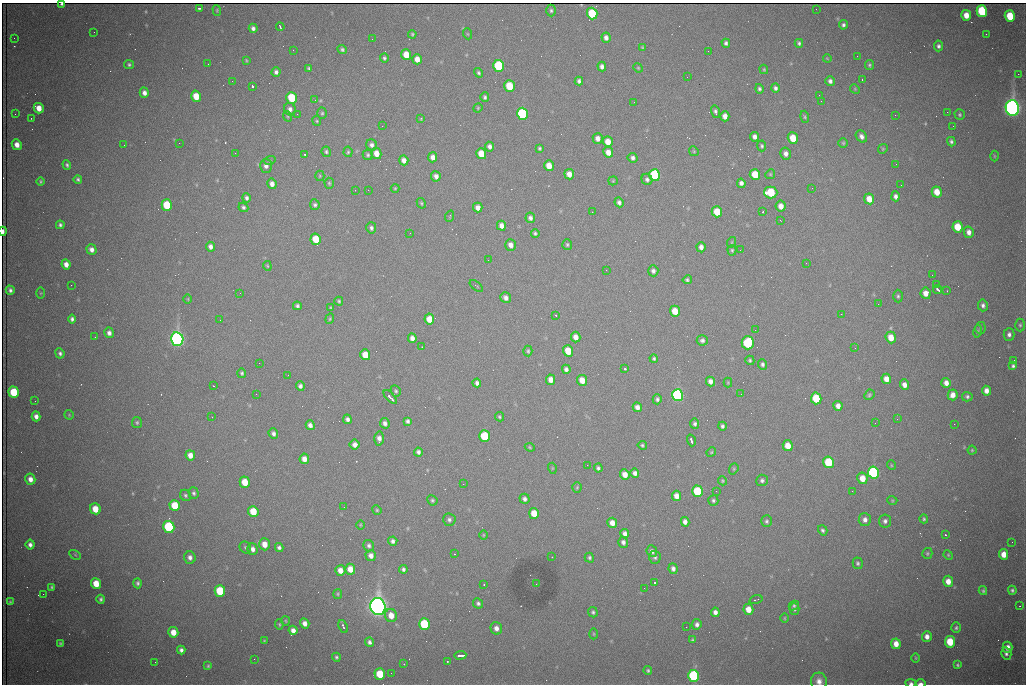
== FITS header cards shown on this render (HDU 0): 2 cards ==
NAXIS1  =                 1024 /fastest changing axis
NAXIS2  =                  682 /next to fastest changing axis

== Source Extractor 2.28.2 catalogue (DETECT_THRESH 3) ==
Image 1024 x 682 px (HDU 0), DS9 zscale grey, 1 PNG px = 1 image px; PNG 1028 x 686 px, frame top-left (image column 1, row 682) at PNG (2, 3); each listed source drawn as its Kron ellipse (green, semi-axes under 4 px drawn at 4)
Background 2040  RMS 27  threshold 80.7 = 3 sigma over >= 5 px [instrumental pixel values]
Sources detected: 415; all 415 listed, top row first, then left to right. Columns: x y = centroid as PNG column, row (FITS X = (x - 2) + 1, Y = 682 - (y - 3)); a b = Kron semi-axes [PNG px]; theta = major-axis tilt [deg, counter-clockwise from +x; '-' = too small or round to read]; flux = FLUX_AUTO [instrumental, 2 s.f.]
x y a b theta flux
62 4 3 3 - 3.0e+03
199 8 3 2 - 2.4e+03
816 9 2 2 - 9.1e+02
217 10 5 4 - 2.1e+03
551 10 6 4 -89 3.4e+03
982 11 6 5 - 1.4e+05
592 13 6 5 - 9.8e+04
966 15 5 5 - 1.9e+04
1010 16 6 5 - 5.8e+04
843 25 5 4 - 4.5e+03
280 27 4 2 - 2.4e+03
253 28 5 4 - 6.1e+03
94 32 2 2 - 1.2e+03
412 34 4 4 - 2.6e+03
468 34 5 3 - 1.8e+03
986 34 2 2 - 9.8e+02
14 38 3 2 - 1.4e+03
606 38 5 4 - 7.2e+03
372 39 2 2 - 9.4e+02
726 43 4 4 - 4.7e+03
799 43 4 3 - 3.5e+03
938 46 5 4 - 4.6e+03
642 47 4 4 - 1.6e+03
293 50 2 2 - 1.0e+03
342 50 5 4 - 3.3e+03
708 51 2 2 - 8.4e+02
406 55 5 5 - 2.9e+04
857 56 3 2 - 2.2e+03
384 58 4 4 - 3.4e+03
827 58 4 3 - 1.4e+03
417 59 5 4 - 1.5e+04
246 61 3 2 - 1.7e+03
208 64 2 2 - 3.0e+03
129 65 5 4 - 3.4e+03
869 65 5 4 - 3.2e+03
499 66 6 5 - 2.0e+05
602 66 5 4 - 6.8e+03
309 68 3 3 - 2.5e+03
638 68 5 4 - 2.0e+03
764 69 5 4 - 2.0e+03
276 72 4 4 - 5.7e+03
479 73 5 4 - 3.3e+03
1018 74 2 2 - 1.5e+04
687 77 2 2 - 9.6e+02
862 79 3 2 - 4.0e+03
232 81 2 2 - 8.4e+02
579 81 4 4 - 4.7e+03
830 81 5 4 - 6.0e+03
252 86 3 3 - 9.5e+04
509 86 6 5 - 6.4e+04
775 88 5 4 - 4.8e+03
759 89 5 4 - 3.8e+03
855 89 5 4 - 2.0e+03
144 93 5 4 - 9.0e+03
819 95 2 2 - 7.1e+02
196 96 5 5 - 3.7e+04
485 97 5 4 - 3.7e+03
292 98 6 5 - 8.4e+04
315 100 3 2 - 1.2e+03
821 101 2 2 - 8.4e+02
634 102 2 2 - 8.5e+02
39 108 5 5 - 2.0e+04
478 108 5 4 - 1.8e+03
1012 108 8 6 -80 1.4e+06
290 109 6 6 - 7.2e+03
715 112 6 4 -74 4.4e+03
947 112 2 2 - 3.3e+03
322 113 5 5 - 2.9e+03
15 114 2 2 - 1.0e+03
297 114 2 2 - 2.5e+03
522 114 6 5 - 2.4e+05
895 115 2 2 - 9.5e+02
960 115 5 5 - 2.8e+03
287 116 5 3 - 1.8e+03
725 116 5 4 - 1.3e+04
805 117 6 4 -74 2.3e+03
31 118 2 2 - 9.7e+02
421 119 4 4 - 1.7e+03
317 121 5 4 - 2.2e+03
382 126 3 2 - 1.7e+03
953 126 2 2 - 7.8e+02
861 136 6 5 - 7.3e+03
755 137 5 4 - 8.5e+03
598 138 5 5 - 9.7e+03
793 138 6 5 - 3.9e+04
608 142 5 5 - 2.2e+04
951 142 5 4 - 3.7e+03
179 143 2 2 - 4.0e+03
843 143 5 5 - 2.4e+03
17 145 5 5 - 1.4e+04
124 145 3 2 - 1.8e+03
371 145 6 5 - 5.4e+03
762 146 5 4 - 3.2e+03
489 147 5 4 - 6.8e+03
539 148 4 3 - 3.0e+03
883 149 5 4 - 2.2e+03
694 151 5 4 - 2.0e+03
326 152 5 4 - 3.3e+03
348 152 5 4 - 2.7e+03
608 152 5 5 - 1.5e+04
235 153 3 2 - 1.6e+03
376 153 6 5 - 1.8e+04
481 154 5 5 - 3.7e+04
786 154 6 5 - 8.1e+03
305 155 3 2 - 2.4e+03
368 155 5 5 - 3.3e+03
994 156 5 3 - 1.6e+03
433 157 5 4 - 1.1e+04
633 158 5 4 - 5.7e+03
270 160 6 4 18 2.5e+03
404 160 5 4 - 9.8e+03
896 164 3 2 - 1.5e+03
67 165 5 4 - 3.6e+03
266 166 7 6 - 8.2e+03
549 166 5 5 - 2.3e+04
569 174 5 4 - 1.4e+04
755 174 5 5 - 4.4e+04
770 174 5 4 - 2.2e+03
655 175 6 5 - 2.3e+05
320 176 5 5 - 2.1e+03
436 176 5 4 - 9.5e+03
78 179 4 4 - 3.6e+03
647 179 6 5 - 5.3e+03
40 181 4 4 - 2.5e+03
613 181 5 4 - 2.0e+03
329 183 5 4 - 2.8e+03
741 183 4 4 - 6.7e+03
272 184 5 4 - 9.3e+03
901 185 2 2 - 1.6e+03
395 188 4 4 - 2.1e+03
812 188 2 2 - 3.1e+03
355 190 2 2 - 7.9e+02
368 190 2 2 - 8.4e+03
771 192 7 6 - 8.3e+04
937 192 5 5 - 2.8e+04
895 196 5 4 - 6.5e+03
247 198 5 4 - 4.6e+03
869 199 5 5 - 2.3e+04
619 202 5 4 - 5.4e+03
421 203 5 4 - 2.2e+03
167 205 6 5 - 8.4e+04
315 205 5 5 - 3.5e+03
781 206 5 5 - 1.5e+04
243 207 5 4 - 3.7e+03
478 208 5 4 - 1.1e+04
592 212 2 2 - 1.1e+03
717 212 5 5 - 4.0e+04
763 212 3 2 - 1.6e+03
450 216 6 3 72 1.7e+03
530 218 5 5 - 6.8e+03
780 220 3 2 - 2.5e+03
60 225 4 4 - 4.1e+03
501 226 5 4 - 1.1e+04
958 227 5 5 - 4.1e+04
371 228 6 5 - 4.6e+03
3 231 4 3 - 7.4e+03
969 232 5 5 - 9.9e+03
410 233 2 2 - 8.6e+02
535 233 4 4 - 3.3e+03
316 239 6 5 - 4.6e+04
732 242 5 3 - 1.7e+03
511 245 6 5 - 1.1e+04
567 245 5 5 - 2.8e+03
210 247 5 4 - 8.1e+03
701 247 5 4 - 8.2e+03
92 250 5 5 - 8.6e+03
732 250 5 4 - 2.9e+03
740 250 2 2 - 9.6e+02
488 260 3 2 - 2.0e+03
806 263 2 2 - 1.2e+03
66 264 5 4 - 1.1e+04
267 266 5 3 - 2.0e+03
606 270 2 2 - 1.3e+03
653 271 5 5 - 5.9e+03
932 275 2 2 - 1.1e+03
687 280 5 4 - 3.9e+03
71 285 2 2 - 6.9e+03
937 285 3 2 - 1.7e+03
476 286 8 2 -39 1.8e+03
937 289 4 3 - 6.2e+03
10 290 4 4 - 5.4e+03
947 291 2 2 - 9.2e+02
41 293 6 4 89 1.9e+03
240 293 2 2 - 7.1e+02
926 293 5 5 - 1.4e+04
898 296 6 4 -90 3.4e+03
506 298 6 5 - 7.8e+03
188 299 5 3 - 1.6e+03
339 301 4 4 - 2.6e+03
878 304 2 2 - 1.1e+03
983 305 6 5 - 5.7e+03
297 306 4 4 - 4.1e+03
331 308 4 3 - 2.0e+03
675 311 5 5 - 3.1e+04
841 314 2 2 - 2.5e+03
556 315 3 2 - 2.1e+03
72 319 4 4 - 5.1e+03
330 319 5 4 - 2.3e+03
429 319 5 5 - 2.8e+04
220 320 2 2 - 9.1e+02
1020 325 6 5 - 3.4e+03
980 328 6 5 - 2.8e+03
755 330 3 2 - 1.4e+03
978 331 7 3 78 2.4e+03
109 333 5 4 - 7.3e+03
1009 334 6 5 - 6.0e+03
95 337 2 2 - 1.1e+03
576 337 5 4 - 1.4e+04
891 337 6 5 - 2.4e+04
412 338 5 4 - 9.2e+03
177 339 7 6 - 9.8e+05
702 340 5 5 - 5.2e+03
748 343 6 6 - 1.6e+05
422 347 3 2 - 3.3e+03
855 348 2 2 - 8.1e+02
528 351 5 4 - 2.9e+03
568 351 6 5 - 3.9e+04
60 353 5 4 - 4.4e+03
365 355 5 5 - 3.4e+04
654 359 4 4 - 3.2e+03
750 360 5 4 - 3.2e+03
1014 360 3 2 - 2.5e+03
259 363 2 2 - 1.6e+03
762 364 5 4 - 4.3e+03
1013 366 3 3 - 2.5e+04
566 369 5 4 - 6.1e+03
625 369 3 3 - 7.8e+03
242 373 5 4 - 3.1e+03
288 375 2 2 - 1.6e+03
886 379 5 4 - 1.5e+04
551 380 5 4 - 1.4e+04
582 380 5 5 - 2.3e+04
710 381 5 4 - 9.6e+03
477 383 4 4 - 5.8e+03
728 383 5 4 - 1.8e+03
946 383 5 4 - 1.2e+04
904 385 5 4 - 1.1e+04
214 386 2 2 - 1.1e+03
300 386 4 4 - 6.3e+03
396 391 6 5 - 3.2e+03
986 391 5 4 - 1.2e+04
14 392 6 5 - 8.4e+04
256 394 2 2 - 1.7e+03
741 394 2 2 - 7.7e+02
678 395 6 5 - 4.4e+05
869 395 5 4 - 2.8e+03
953 395 5 5 - 1.3e+04
390 397 8 3 -47 1.2e+04
967 397 5 5 - 3.8e+03
816 398 6 5 - 7.4e+04
657 399 5 4 - 4.0e+03
35 401 3 2 - 1.6e+03
838 406 5 4 - 1.1e+04
637 407 5 4 - 9.2e+03
69 415 5 5 - 1.9e+03
36 416 5 4 - 8.7e+03
212 417 2 2 - 8.3e+02
500 417 5 4 - 2.7e+03
347 419 5 4 - 6.0e+03
897 419 2 2 - 1.1e+03
407 421 4 4 - 4.5e+03
137 422 5 5 - 3.1e+03
385 423 5 4 - 6.4e+03
875 423 3 2 - 1.6e+03
695 424 5 4 - 4.3e+03
954 424 2 2 - 9.4e+03
310 425 5 4 - 7.7e+03
722 426 4 3 - 4.2e+03
273 433 5 4 - 5.7e+03
485 436 6 5 - 1.0e+05
379 439 7 4 -88 9.2e+03
691 440 6 3 -73 8.7e+03
355 445 5 5 - 9.7e+03
642 445 4 4 - 3.0e+03
788 446 5 5 - 2.5e+04
530 447 5 4 - 2.2e+03
972 450 4 4 - 2.1e+03
418 452 4 4 - 5.6e+03
711 452 5 4 - 2.2e+03
190 455 5 4 - 1.5e+04
304 459 5 4 - 1.3e+04
828 462 6 5 - 9.1e+04
587 465 2 2 - 5.8e+03
891 465 5 3 - 1.7e+03
552 468 5 3 - 1.6e+03
598 468 4 4 - 4.0e+03
734 469 6 4 70 2.4e+03
635 473 4 4 - 7.0e+03
873 473 6 5 - 3.4e+05
625 474 5 4 - 1.6e+04
862 478 6 5 - 2.7e+04
30 479 5 5 - 1.2e+04
762 480 6 5 - 4.5e+03
722 481 5 4 - 2.2e+03
245 482 5 5 - 3.5e+04
463 484 2 2 - 1.3e+03
577 487 5 4 - 2.2e+03
697 491 6 5 - 1.1e+05
716 491 2 2 - 2.2e+03
852 491 3 2 - 1.7e+03
194 493 6 5 - 3.9e+03
185 495 6 5 - 3.6e+03
676 496 5 4 - 1.4e+04
525 499 5 5 - 5.7e+03
432 500 5 5 - 3.0e+03
713 500 5 5 - 3.8e+03
892 500 5 3 - 1.8e+03
175 505 5 5 - 5.2e+04
344 507 2 2 - 4.0e+03
95 509 6 5 - 3.3e+04
377 510 5 4 - 2.3e+03
253 511 5 5 - 4.4e+04
534 513 5 5 - 3.2e+04
924 519 4 4 - 2.7e+03
449 520 6 6 - 4.9e+03
865 520 6 6 - 8.6e+03
766 521 6 5 - 3.7e+03
885 521 6 6 - 6.1e+03
685 522 5 4 - 8.3e+03
612 523 5 5 - 1.5e+04
360 525 4 3 - 1.6e+03
169 527 6 5 - 2.2e+05
823 530 5 4 - 3.8e+03
625 534 5 4 - 8.6e+03
483 535 5 3 - 1.6e+03
945 535 3 2 - 2.1e+03
393 541 4 4 - 5.5e+03
623 542 5 5 - 5.7e+03
1012 542 2 2 - 7.9e+02
264 544 6 5 - 1.9e+04
30 545 5 4 - 7.1e+03
369 546 6 5 - 4.5e+03
245 547 6 5 - 3.2e+03
279 547 4 4 - 5.0e+03
252 549 6 5 - 8.8e+03
652 551 6 5 - 6.7e+03
927 553 5 5 - 2.7e+03
454 554 2 2 - 1.1e+03
1004 554 5 4 - 2.0e+04
75 555 6 4 -31 2.3e+03
948 555 5 4 - 2.2e+03
371 556 5 5 - 1.0e+04
190 557 6 5 - 7.5e+03
552 557 2 2 - 1.3e+03
655 557 7 6 - 4.3e+03
589 558 5 4 - 3.2e+03
858 563 6 5 - 3.5e+03
350 569 5 5 - 2.3e+04
403 569 4 4 - 4.4e+03
673 569 5 4 - 6.6e+03
340 570 5 5 - 1.5e+04
948 581 6 5 - 1.9e+04
138 583 5 4 - 4.1e+03
654 583 3 3 - 1.0e+05
96 584 5 5 - 3.0e+04
484 584 2 2 - 1.7e+03
536 584 2 2 - 1.0e+03
52 587 4 3 - 2.9e+03
644 588 2 2 - 1.0e+03
1012 590 4 4 - 3.6e+03
220 591 6 5 - 9.3e+04
983 591 4 4 - 2.8e+03
43 594 2 2 - 9.6e+03
338 594 5 4 - 2.2e+03
101 599 4 3 - 3.8e+03
756 600 7 2 17 2.5e+03
10 602 4 3 - 2.4e+03
478 603 5 4 - 4.3e+03
794 606 5 4 - 2.7e+03
1020 606 2 2 - 1.0e+03
378 607 8 7 - 1.8e+06
748 609 5 5 - 2.2e+04
795 609 6 5 - 3.3e+03
593 612 5 4 - 3.3e+03
715 612 4 4 - 7.7e+03
391 615 7 6 - 1.9e+04
785 618 5 3 - 1.5e+03
285 621 5 4 - 2.0e+03
305 623 5 4 - 1.0e+04
279 624 5 3 - 2.2e+03
424 624 6 5 - 1.3e+05
697 624 5 4 - 5.8e+03
343 627 7 3 -66 3.3e+03
686 627 2 2 - 9.6e+02
496 628 6 6 - 9.9e+03
956 628 5 4 - 3.1e+03
293 630 5 4 - 9.9e+03
173 632 5 5 - 2.0e+04
594 634 5 3 - 1.8e+03
927 636 5 5 - 1.0e+04
692 640 4 4 - 2.5e+03
264 641 3 2 - 1.4e+03
369 642 4 4 - 5.2e+03
950 642 5 5 - 6.2e+04
60 643 4 3 - 2.7e+03
896 644 5 4 - 1.7e+04
1007 647 5 5 - 1.3e+04
181 650 4 4 - 5.7e+03
1006 654 6 5 - 4.6e+03
460 655 6 3 2 9.1e+03
336 657 4 4 - 3.3e+03
916 658 4 3 - 1.4e+03
254 659 2 2 - 5.8e+03
447 661 2 2 - 1.1e+03
155 662 2 2 - 7.9e+02
404 664 3 2 - 3.5e+03
957 665 4 3 - 2.5e+03
208 666 4 3 - 2.3e+03
648 670 4 4 - 2.6e+03
391 673 2 2 - 9.0e+02
380 674 6 5 - 6.5e+04
694 676 6 5 - 3.2e+05
819 681 8 8 - 1.2e+04
911 683 5 3 - 4.3e+03
920 683 5 3 - 6.1e+03
At the frame edge (FLAGS 8, measured only in part): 5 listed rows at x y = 62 4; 3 231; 819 681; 911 683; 920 683

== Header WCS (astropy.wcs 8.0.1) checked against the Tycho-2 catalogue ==
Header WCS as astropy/WCSLIB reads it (CRVAL/CRPIX/CD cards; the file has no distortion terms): RA---TAN/DEC--TAN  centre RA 06:56:14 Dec +31:26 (104.06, +31.43 deg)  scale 1.44 arcsec/px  FOV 24.5' x 16.3'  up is -93 deg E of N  parity flipped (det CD > 0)
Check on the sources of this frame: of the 60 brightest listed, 10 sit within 2.2 arcsec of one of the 16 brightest Tycho-2 stars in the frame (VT <= 13.07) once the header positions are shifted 0.52 arcsec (0.25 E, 0.46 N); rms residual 1.32 arcsec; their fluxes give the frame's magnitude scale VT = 24.93 - 2.5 log10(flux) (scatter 0.16 mag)
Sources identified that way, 10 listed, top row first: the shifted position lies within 2.2 arcsec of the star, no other Tycho-2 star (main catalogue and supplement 1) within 4.4 arcsec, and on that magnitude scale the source's flux lands within +1.5 / -3 mag of the star's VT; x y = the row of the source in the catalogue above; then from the Tycho-2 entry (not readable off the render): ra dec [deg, ICRS J2000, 3 dp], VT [Tycho-2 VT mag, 2 dp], TYC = Tycho-2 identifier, HIP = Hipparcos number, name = IAU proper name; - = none
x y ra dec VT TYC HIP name
592 13 103.904 +31.460 12.65 2437-721-1 - -
522 114 103.952 +31.434 11.53 2437-424-1 - -
655 175 103.978 +31.488 11.51 2437-421-1 - -
771 192 103.984 +31.534 11.82 2437-428-1 - -
167 205 104.002 +31.294 13.07 2437-1012-1 - -
177 339 104.065 +31.301 9.89 2437-425-1 - -
748 343 104.055 +31.528 12.03 2437-1294-1 - -
678 395 104.081 +31.501 10.83 2437-37-1 - -
378 607 104.185 +31.385 8.52 2437-370-1 33393 -
424 624 104.192 +31.404 11.68 2437-91-1 - -